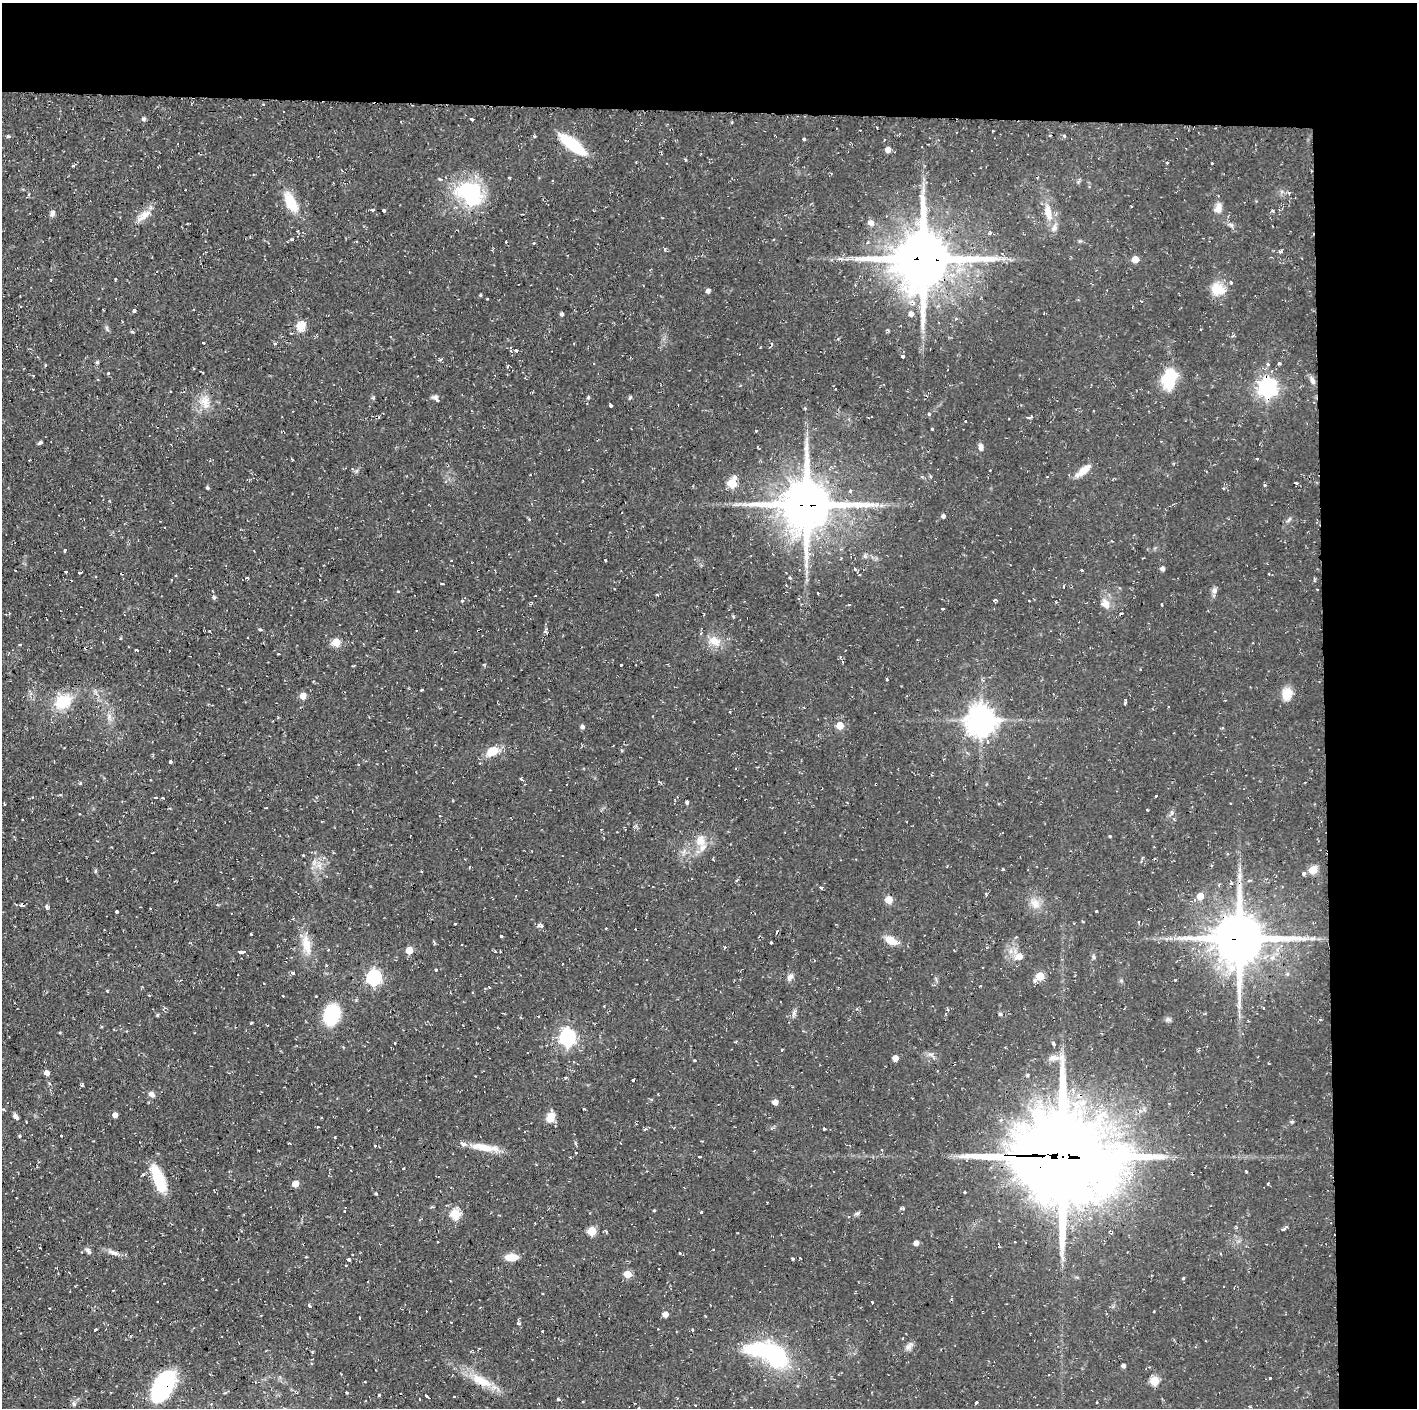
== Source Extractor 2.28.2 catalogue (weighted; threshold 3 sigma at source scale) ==
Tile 3 of 3 x 3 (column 3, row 1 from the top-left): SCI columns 2833-4247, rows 2813-4218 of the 4247 x 4218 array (HDU 1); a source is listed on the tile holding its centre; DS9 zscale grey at full resolution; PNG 1419 x 1410 px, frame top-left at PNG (2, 3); no overlay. Shown black and unused: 14% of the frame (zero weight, under 2 of 3 exposures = <1% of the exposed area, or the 3 px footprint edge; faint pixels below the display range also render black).
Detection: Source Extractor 2.28.2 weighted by HDU 2 'WHT'; one run over the whole footprint, this tile lists its part. Background 0.0586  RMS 0.0063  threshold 0.0283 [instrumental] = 3 sigma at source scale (4.5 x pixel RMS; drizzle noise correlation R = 1.50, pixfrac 1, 0.05/0.05 arcsec/px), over >= 5 px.
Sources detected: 318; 1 inside a brighter object's white glare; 47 cosmic-ray / hot-pixel residue — not listed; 2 inside a brighter listed object's ellipse — not listed separately; the other 268 listed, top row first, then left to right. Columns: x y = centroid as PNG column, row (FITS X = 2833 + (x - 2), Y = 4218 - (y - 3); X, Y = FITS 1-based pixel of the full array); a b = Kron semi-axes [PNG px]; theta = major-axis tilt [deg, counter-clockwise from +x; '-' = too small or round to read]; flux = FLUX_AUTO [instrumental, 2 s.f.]
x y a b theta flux
144 119 5 4 - 1.5
472 119 4 3 - 3.3
732 122 4 3 - 0.52
8 136 4 3 - 2.6
534 136 4 3 - 0.64
1065 136 3 3 - 2.8
804 139 3 3 - 1.9
572 145 30 10 -37 32
888 150 5 4 - 4.7
1167 163 3 2 - 1.9
73 166 4 3 - 0.76
440 179 5 3 - 0.92
1289 192 4 4 - 1.2
469 193 33 26 -40 54
291 202 22 10 -61 19
1218 208 15 10 76 4.8
372 210 4 3 - 1.3
383 210 3 3 - 9.5
1273 211 4 3 - 0.79
1048 212 23 9 -78 10
53 213 8 6 67 1.9
522 214 3 2 - 0.71
144 215 22 9 35 7
871 223 6 5 - 3.9
1231 225 7 6 - 1.6
989 233 3 3 - 2
298 236 4 2 - 0.56
506 242 3 3 - 1.7
534 243 3 3 - 1.7
492 250 3 3 - 0.99
1280 251 4 3 - 1.4
1002 253 4 4 - 0.69
840 259 8 4 -1 1.5
923 259 21 18 2 3900
1135 259 5 5 - 9.6
1231 283 3 3 - 2.2
1218 289 16 13 -26 12
708 291 4 4 - 2.2
480 295 4 3 - 0.73
487 299 3 3 - 0.89
21 306 3 2 - 0.5
134 311 4 3 - 2.1
1044 313 3 2 - 0.46
562 314 4 4 - 1.4
911 314 6 5 - 3
301 326 12 9 76 7.9
107 328 9 3 -77 1.2
132 332 5 3 - 0.74
204 343 3 3 - 1.8
516 350 4 3 - 1.6
903 356 3 3 - 1.8
97 362 5 5 - 0.77
1279 363 6 3 -17 0.89
1268 364 5 4 - 1.1
45 365 4 2 - 0.65
508 366 4 3 - 0.68
108 373 3 3 - 1
1169 379 20 12 77 31
1312 380 12 6 -68 2.6
1267 388 7 7 - 310
171 392 3 3 - 1.2
630 397 6 4 45 0.85
588 398 5 4 - 0.96
437 399 8 4 -44 3.2
205 402 19 13 -66 9
610 405 3 3 - 3.4
929 414 3 3 - 1.6
1028 417 6 3 0 3.6
932 429 3 2 - 0.69
756 431 3 3 - 1.7
1161 441 3 3 - 0.44
40 443 6 4 29 1.1
981 447 9 6 -81 2.6
1257 458 3 3 - 1.5
29 460 2 2 - 0.43
1083 471 19 8 39 8.4
732 483 6 5 - 32
1296 483 4 3 - 3
1265 485 3 3 - 1.1
207 488 4 3 - 1.1
806 505 18 17 - 2900
943 516 5 4 - 1.7
529 519 4 3 - 0.66
1289 519 7 4 53 1.2
65 551 4 2 - 0.69
865 556 7 5 -46 1.3
605 560 3 3 - 0.71
855 569 5 4 - 1.1
1162 569 4 4 - 2.4
1082 570 3 3 - 6
65 571 3 3 - 3.7
80 573 5 2 - 0.7
1269 574 3 2 - 0.45
247 578 3 3 - 2.6
790 578 4 3 - 1.2
443 584 4 2 - 1.9
615 589 2 2 - 0.39
1214 590 9 7 75 2.3
398 592 3 3 - 1.1
818 593 3 3 - 0.99
536 596 3 2 - 0.61
214 597 5 4 - 1.2
994 600 4 3 - 1.2
1056 602 3 3 - 0.85
1106 604 14 10 -62 5.8
849 605 3 3 - 1.1
1162 605 3 2 - 0.98
943 608 4 3 - 2.7
1121 613 3 3 - 1.8
734 617 4 3 - 0.99
260 630 4 3 - 1.1
478 631 3 2 - 0.81
545 632 4 3 - 1.4
248 637 2 2 - 0.49
120 638 4 3 - 0.53
714 641 18 12 -31 9
336 642 5 5 - 19
136 650 4 3 - 4.8
278 654 3 3 - 1.1
843 662 3 3 - 0.67
621 665 3 3 - 0.99
887 679 3 3 - 0.8
421 690 3 3 - 1.3
1287 694 16 12 75 7.5
303 696 5 5 - 8.4
1225 700 2 2 - 0.55
63 702 22 17 30 19
1125 702 4 3 - 1.4
730 712 3 2 - 1.1
109 717 8 6 -84 2.5
981 720 9 9 - 890
840 725 5 5 - 11
582 727 5 4 - 1.8
988 742 5 4 - 1.4
492 751 14 9 32 10
622 751 4 3 - 0.65
171 762 3 3 - 7.8
521 779 3 3 - 10
1156 796 3 2 - 1.1
155 798 3 3 - 2.1
163 798 3 2 - 1.2
687 802 4 3 - 1.1
1147 810 3 2 - 0.66
1171 813 6 4 71 1.2
1110 836 4 3 - 0.64
700 840 17 13 -83 8.8
314 862 10 5 68 2.3
1313 870 5 5 - 21
95 871 6 4 89 0.83
1304 873 3 3 - 11
1239 878 8 4 -71 2.1
821 887 4 3 - 6.5
1200 896 6 5 - 9
889 900 5 5 - 15
1035 904 16 11 -38 6.9
21 905 5 3 - 2.4
47 907 4 3 - 3.3
1096 911 3 2 - 0.52
116 912 3 3 - 2.7
293 919 5 4 - 0.86
1139 922 3 2 - 0.53
455 923 3 2 - 0.77
541 926 4 3 - 4.2
501 936 3 3 - 1.7
1240 939 17 16 - 3000
891 940 13 8 -31 9
771 943 3 3 - 1
306 945 29 11 -78 12
725 947 4 3 - 0.98
409 950 5 5 - 12
242 952 6 3 -4 12
1019 956 7 6 - 7.4
1093 957 6 5 - 1.1
326 965 4 3 - 0.55
435 970 3 3 - 2.2
293 973 4 4 - 1.3
1040 976 5 5 - 19
374 977 6 6 - 140
790 977 11 7 61 2.6
1175 979 3 2 - 0.79
1035 980 3 3 - 3.3
283 996 3 3 - 0.8
316 996 2 2 - 0.39
604 1006 2 2 - 0.51
1263 1008 3 2 - 0.86
794 1013 13 4 74 2
1000 1014 4 4 - 0.99
157 1015 5 3 - 0.61
332 1015 14 10 73 61
1320 1019 3 3 - 0.93
1168 1020 10 4 -1 1.4
251 1023 3 3 - 0.87
60 1033 4 3 - 0.55
567 1037 7 6 - 180
395 1043 3 3 - 1.3
1053 1044 4 4 - 1.2
895 1058 5 4 - 5.4
574 1062 4 2 - 0.43
47 1073 6 5 - 3.1
1027 1075 5 4 - 1
475 1076 2 2 - 0.62
633 1080 3 3 - 2.5
152 1094 9 6 -37 2.4
1079 1095 5 4 - 4.2
775 1102 4 4 - 5
1169 1103 3 2 - 0.5
115 1115 5 4 - 3.8
16 1117 6 4 -56 3
550 1118 9 7 74 9.8
318 1127 3 2 - 0.49
824 1128 3 3 - 2.4
20 1136 4 4 - 0.77
335 1137 3 3 - 0.63
290 1144 3 2 - 0.77
375 1146 3 2 - 0.59
484 1147 35 9 -9 12
576 1153 3 2 - 0.48
1063 1156 33 31 -47 8400
700 1157 4 3 - 1.9
1246 1171 3 2 - 0.8
159 1179 29 11 -68 28
1268 1183 3 3 - 0.61
295 1184 5 5 - 7.8
964 1192 3 3 - 3
376 1194 3 3 - 0.83
654 1210 3 3 - 0.58
344 1211 4 3 - 0.62
857 1213 8 4 26 1.2
455 1214 6 5 - 40
1284 1229 7 4 19 1
592 1231 5 5 - 22
606 1232 5 3 - 0.75
437 1242 3 2 - 0.8
916 1243 5 5 - 2.8
88 1251 9 5 -50 1.8
113 1252 18 6 -15 3.7
680 1253 3 3 - 2.4
353 1254 2 2 - 0.53
511 1257 13 7 3 8.2
349 1259 3 3 - 9.9
627 1274 5 5 - 12
1183 1278 3 2 - 1.5
872 1302 3 2 - 0.54
310 1306 4 3 - 4.8
665 1314 4 4 - 4.8
359 1319 3 3 - 3.7
519 1324 4 4 - 1.7
658 1329 2 2 - 0.44
95 1330 3 3 - 1.3
693 1330 3 3 - 1.1
542 1331 3 2 - 0.97
222 1336 2 2 - 0.6
909 1346 13 7 47 2.7
776 1356 26 20 -59 53
1123 1366 4 4 - 2
1270 1378 3 3 - 1
481 1381 33 12 -26 15
1154 1381 5 5 - 27
164 1386 30 16 59 77
347 1393 3 2 - 1
379 1395 3 3 - 1.1
427 1396 6 3 -38 4.3
454 1397 3 2 - 0.91
558 1399 3 3 - 2
976 1402 4 3 - 1.3
1097 1402 3 2 - 0.83
74 1404 7 6 - 1.5
696 1405 3 2 - 0.93
Overlapping masked pixels (flux is a lower limit): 10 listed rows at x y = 923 259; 1267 388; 806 505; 478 631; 21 905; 1240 939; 1079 1095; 1063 1156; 164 1386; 427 1396
Unlisted compact peaks at least as high as the median listed source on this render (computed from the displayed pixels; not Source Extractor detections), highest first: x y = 1003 869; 251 934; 1292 1122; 701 1212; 80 783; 462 601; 694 1060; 82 1085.